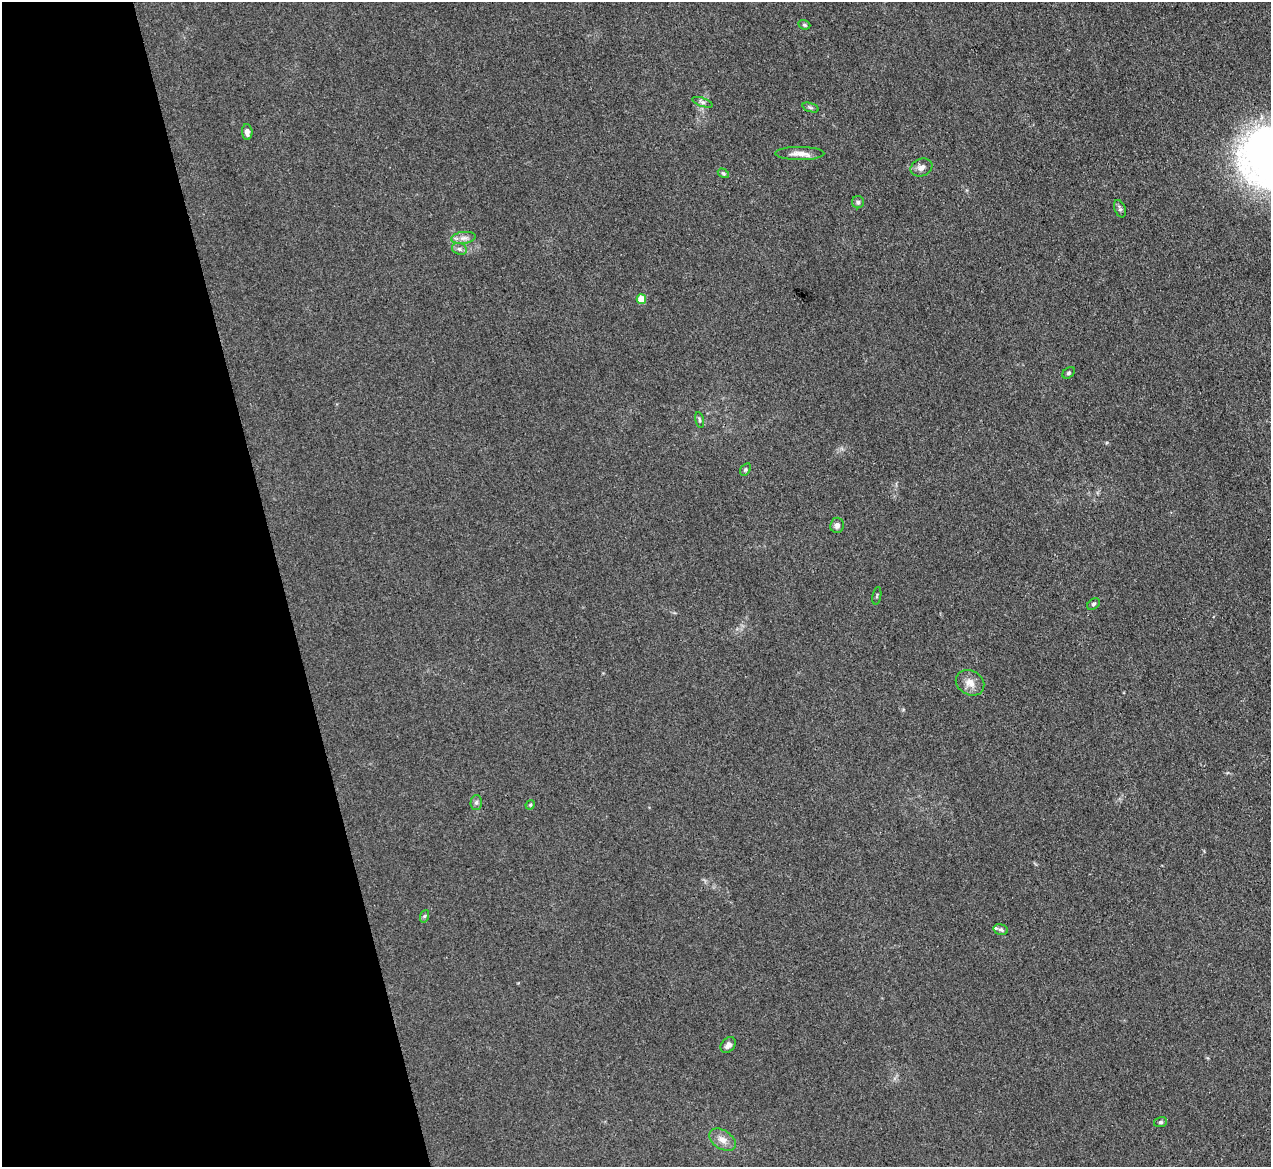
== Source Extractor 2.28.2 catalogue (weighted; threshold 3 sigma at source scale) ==
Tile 5 of 4 x 4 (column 1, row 2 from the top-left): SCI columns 1-1269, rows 2470-3634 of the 5075 x 5060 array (HDU 1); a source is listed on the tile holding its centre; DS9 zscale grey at full resolution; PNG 1273 x 1169 px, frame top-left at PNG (2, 2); each listed source drawn as its Kron ellipse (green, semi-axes under 4 px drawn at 4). Shown black and unused: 22% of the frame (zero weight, under 3 of 4 exposures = <1% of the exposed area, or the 3 px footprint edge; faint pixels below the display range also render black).
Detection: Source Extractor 2.28.2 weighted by HDU 2 'WHT'; one run over the whole footprint, this tile lists its part. Background 0.0195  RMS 0.0047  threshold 0.021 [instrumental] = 3 sigma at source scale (4.5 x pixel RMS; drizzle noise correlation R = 1.50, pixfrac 1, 0.05/0.05 arcsec/px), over >= 5 px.
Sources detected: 27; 1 inside a brighter listed object's ellipse — not listed separately; the other 26 listed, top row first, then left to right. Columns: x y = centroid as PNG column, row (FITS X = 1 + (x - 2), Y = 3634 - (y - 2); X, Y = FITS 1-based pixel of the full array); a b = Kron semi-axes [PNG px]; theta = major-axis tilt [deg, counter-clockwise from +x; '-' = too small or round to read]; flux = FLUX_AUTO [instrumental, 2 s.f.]
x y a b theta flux
804 25 6 4 -20 0.68
702 102 11 4 -19 1.1
810 108 8 3 -19 0.81
247 132 8 5 -86 2.1
800 153 24 6 0 4.1
921 167 11 8 22 2.3
723 173 6 4 -31 0.66
858 202 6 6 - 1.1
1120 209 9 5 -69 1.1
463 238 12 6 7 2.1
459 249 7 5 -21 1.2
641 299 5 4 - 9.9
1069 373 7 5 42 0.82
699 420 8 3 -79 0.71
745 469 6 5 - 0.77
837 525 7 7 - 1.8
877 596 9 2 79 0.51
1093 604 7 5 40 0.85
970 683 15 12 -31 4.3
476 802 7 5 87 1.2
530 805 5 4 - 0.47
425 916 6 4 70 0.73
1001 929 7 5 -14 0.97
728 1045 9 6 48 2
1161 1122 7 5 14 0.79
722 1140 15 9 -33 3.8